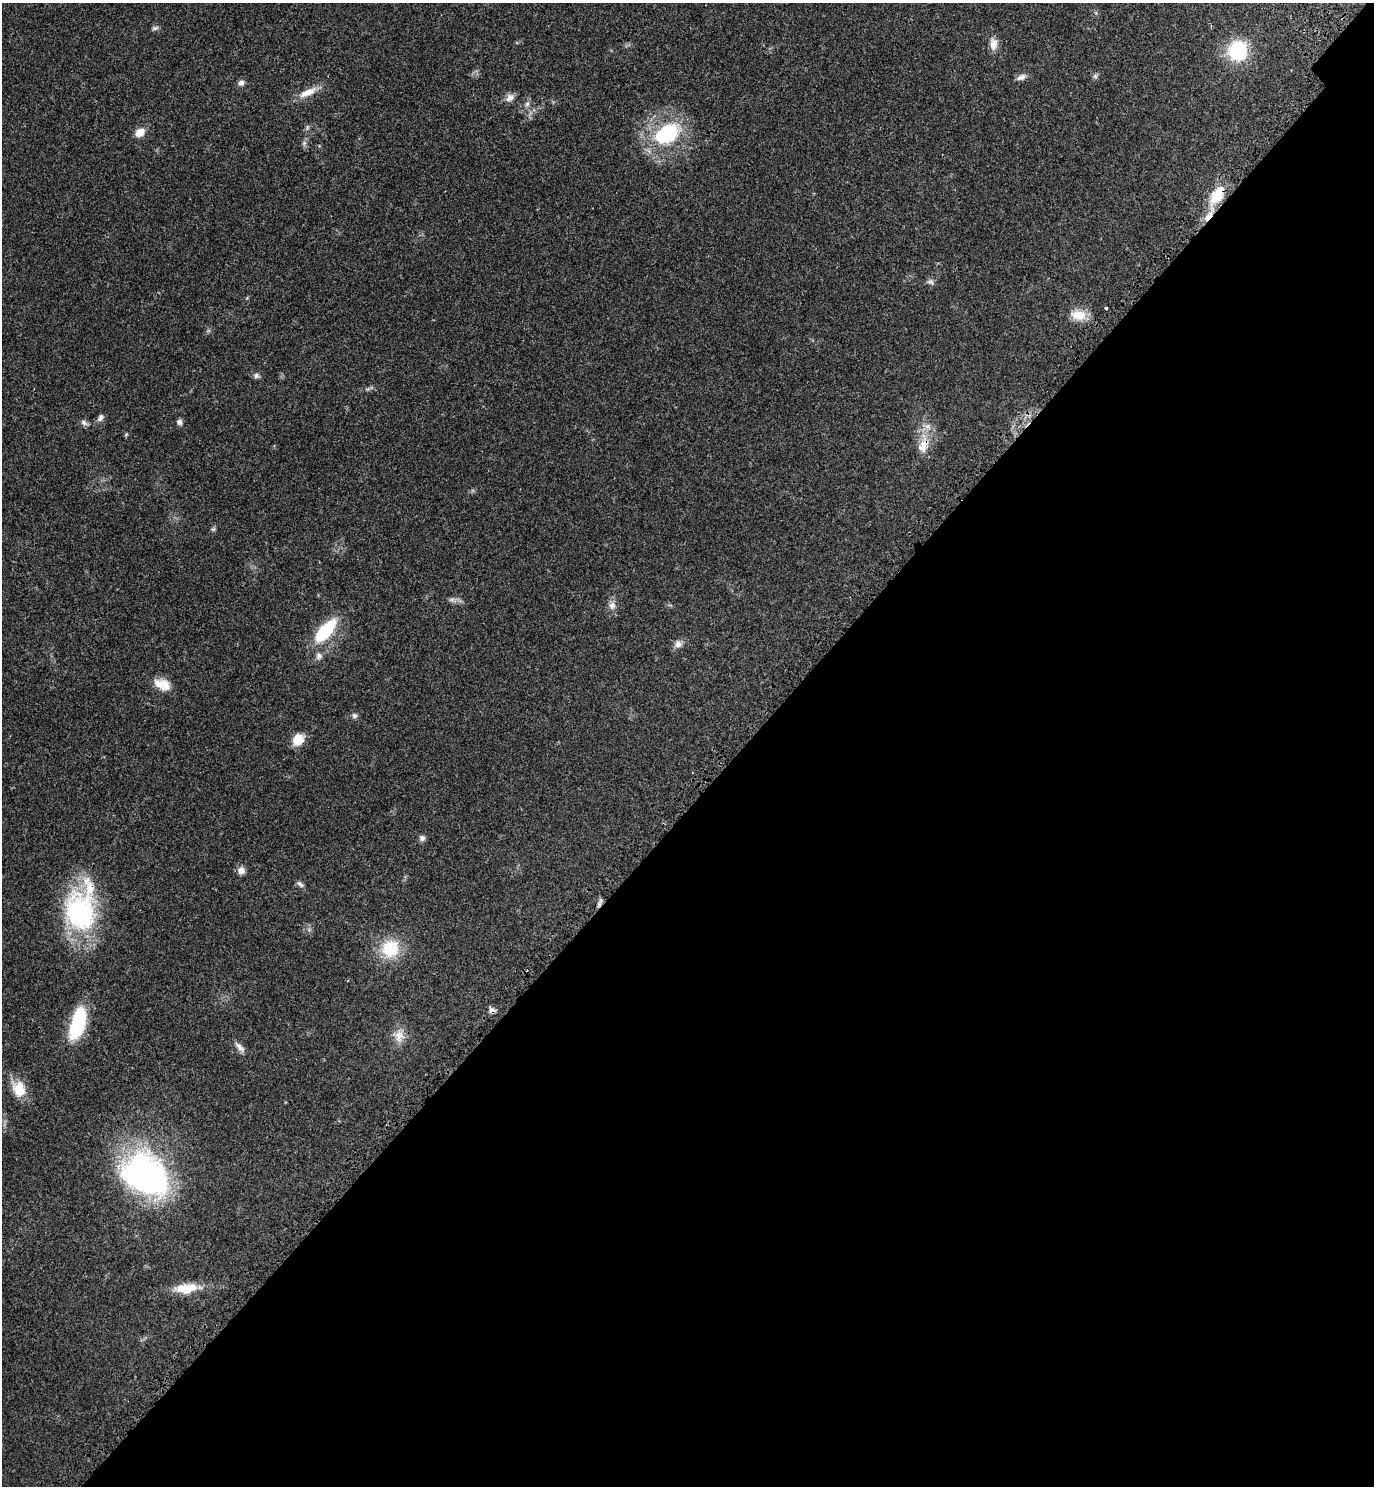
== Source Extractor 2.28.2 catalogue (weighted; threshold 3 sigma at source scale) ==
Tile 12 of 4 x 4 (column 4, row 3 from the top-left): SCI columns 4371-5742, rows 1588-3071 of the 6140 x 6140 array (HDU 1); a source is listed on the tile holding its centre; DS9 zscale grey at full resolution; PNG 1376 x 1488 px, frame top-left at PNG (2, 3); no overlay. Shown black and unused: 46% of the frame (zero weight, under 3 of 4 exposures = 8% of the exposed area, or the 3 px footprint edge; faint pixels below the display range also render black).
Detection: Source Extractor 2.28.2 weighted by HDU 2 'WHT'; one run over the whole footprint, this tile lists its part. Background 0.0277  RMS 0.0029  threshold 0.0132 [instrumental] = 3 sigma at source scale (4.5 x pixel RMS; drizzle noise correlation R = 1.50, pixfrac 1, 0.05/0.05 arcsec/px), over >= 5 px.
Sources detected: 47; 1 too faint to see at this stretch — not listed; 2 inside a brighter listed object's ellipse — not listed separately; the other 44 listed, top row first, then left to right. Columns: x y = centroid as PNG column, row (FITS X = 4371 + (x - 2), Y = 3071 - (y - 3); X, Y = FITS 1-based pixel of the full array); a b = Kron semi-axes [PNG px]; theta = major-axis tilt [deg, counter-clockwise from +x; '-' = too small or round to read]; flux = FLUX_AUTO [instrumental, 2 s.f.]
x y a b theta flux
155 28 9 5 10 0.68
993 44 16 9 -85 2.5
1238 51 16 15 - 22
1095 76 6 6 - 0.68
1021 77 12 7 18 1.5
241 83 9 7 22 1.1
308 92 26 9 26 4
510 98 13 9 34 1.7
527 104 8 6 73 0.97
307 127 8 4 82 0.53
140 132 9 7 36 3.6
667 134 33 21 32 24
304 143 9 5 66 0.73
1217 195 25 13 55 8.4
930 282 10 7 -23 0.93
1106 308 3 3 - 0.62
1078 315 20 13 -6 4.8
256 376 7 6 - 0.89
100 418 10 7 53 1.1
179 422 7 6 - 1
84 423 11 6 -30 0.96
126 434 5 5 - 0.37
923 445 30 14 78 5.9
213 529 7 5 1 0.47
612 606 11 10 - 1.8
325 631 27 11 48 18
678 644 11 10 - 1.6
319 656 11 9 -87 1.4
162 684 20 12 -21 4.8
354 716 8 7 - 0.79
298 739 10 9 - 6.4
422 838 7 7 - 1.1
241 870 10 9 - 1.6
300 884 11 6 -39 0.88
600 903 14 4 70 0.88
80 910 51 32 81 48
390 949 20 19 - 13
492 1010 9 7 -32 1.2
78 1023 34 14 74 20
399 1035 19 16 -85 3.8
240 1047 18 7 -48 1.6
19 1089 22 16 -63 6.2
144 1174 49 37 -35 90
186 1288 35 12 5 7
Overlapping masked pixels (flux is a lower limit): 5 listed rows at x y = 1217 195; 923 445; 600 903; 80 910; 492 1010